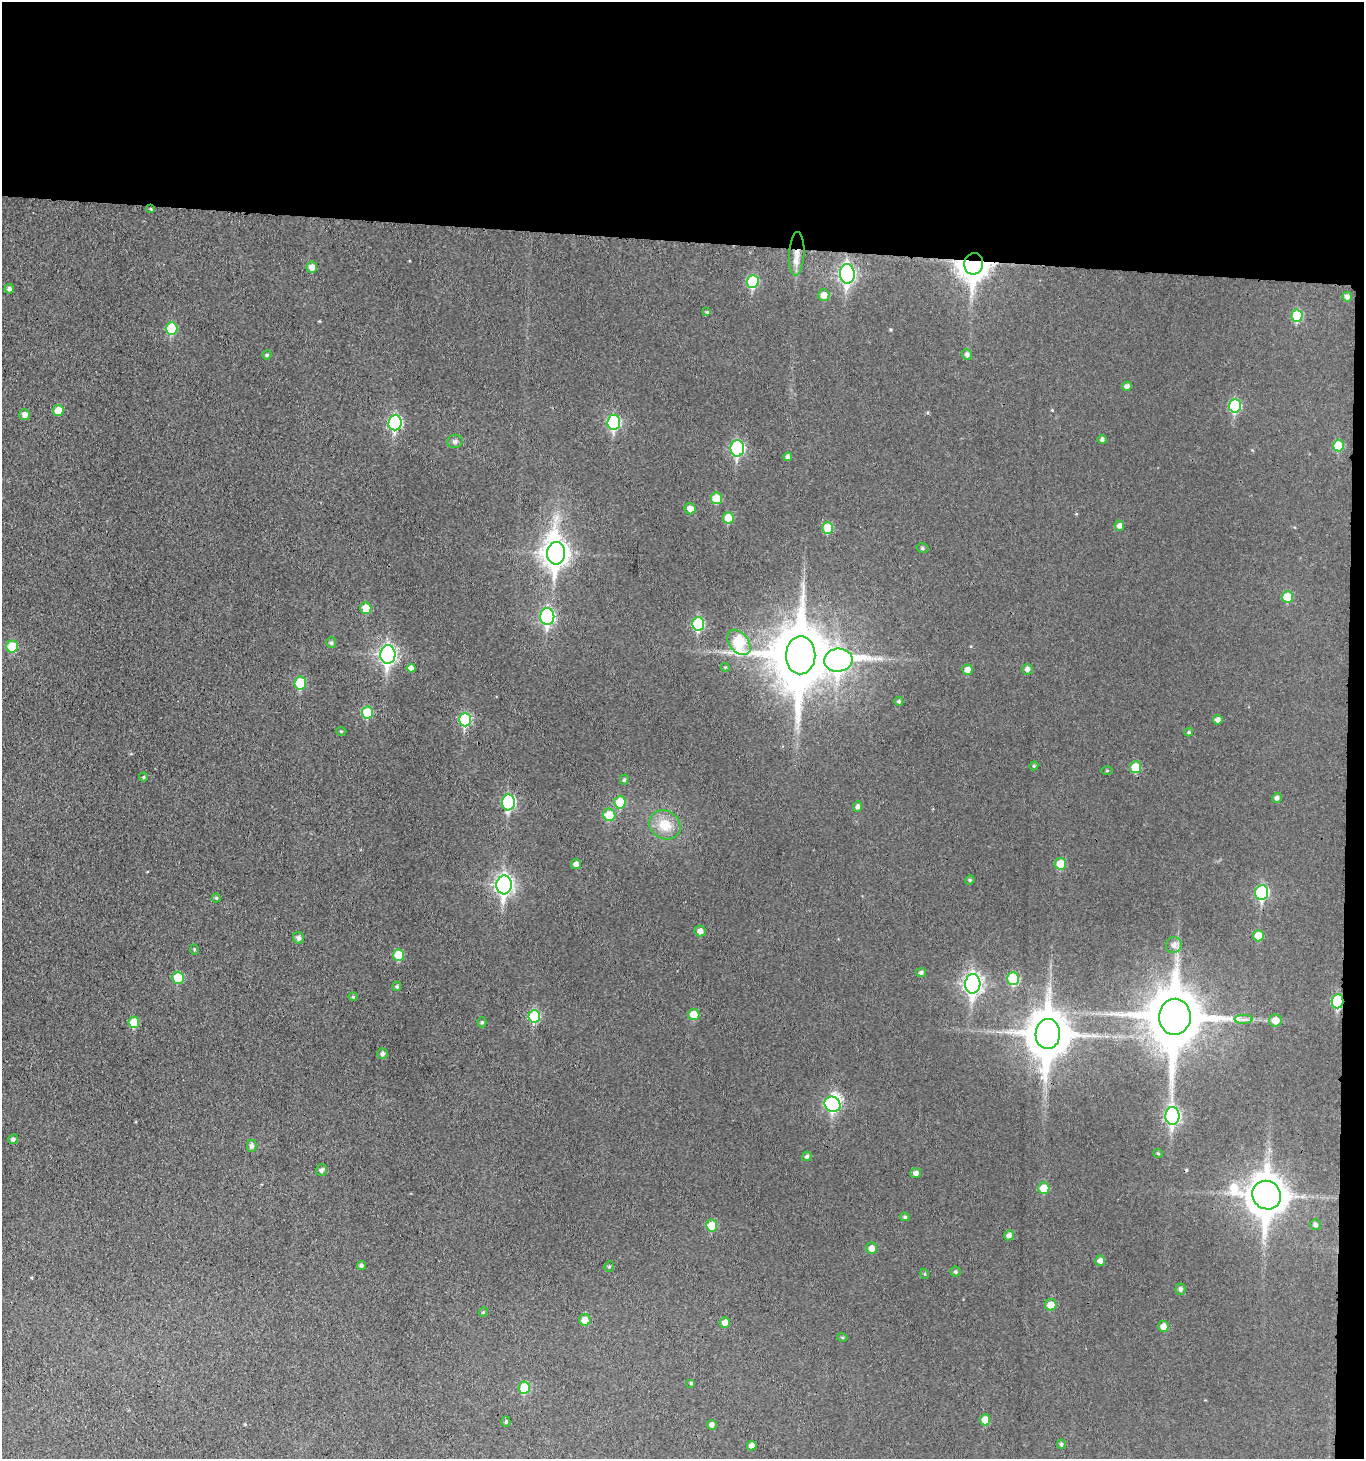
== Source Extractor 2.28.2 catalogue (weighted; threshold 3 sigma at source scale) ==
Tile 3 of 3 x 3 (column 3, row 1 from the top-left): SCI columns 2946-4307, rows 2922-4378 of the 4469 x 4387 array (HDU 1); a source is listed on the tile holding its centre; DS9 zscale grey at full resolution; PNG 1366 x 1461 px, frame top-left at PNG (2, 2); each listed source drawn as its Kron ellipse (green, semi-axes under 4 px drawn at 4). Shown black and unused: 18% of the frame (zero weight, under 3 of 4 exposures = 6% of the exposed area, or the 3 px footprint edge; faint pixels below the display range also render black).
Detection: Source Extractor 2.28.2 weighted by HDU 2 'WHT'; one run over the whole footprint, this tile lists its part. Background 0.038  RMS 0.0066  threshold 0.0297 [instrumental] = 3 sigma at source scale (4.5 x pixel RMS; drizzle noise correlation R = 1.50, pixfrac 1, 0.05/0.05 arcsec/px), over >= 5 px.
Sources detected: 129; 2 inside a brighter object's white glare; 1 cosmic-ray / hot-pixel residue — neither listed nor drawn; the other 126 listed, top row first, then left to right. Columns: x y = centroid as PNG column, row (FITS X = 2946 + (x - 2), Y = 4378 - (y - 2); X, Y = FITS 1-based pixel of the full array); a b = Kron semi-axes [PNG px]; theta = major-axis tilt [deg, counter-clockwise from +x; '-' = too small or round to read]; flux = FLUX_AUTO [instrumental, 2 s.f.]
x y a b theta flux
151 209 3 3 - 0.58
797 254 22 7 87 8.3
974 264 11 9 79 760
312 267 6 5 - 4.7
847 274 10 7 -88 160
753 281 6 6 - 35
9 289 5 5 - 1.9
824 295 6 5 - 5.9
1347 297 5 5 - 2.7
707 312 4 4 - 0.98
1297 316 6 5 - 23
172 329 6 6 - 25
967 354 5 5 - 2.1
267 355 5 4 - 0.9
1127 386 5 4 - 2.5
1235 406 7 6 - 44
58 411 5 5 - 8.3
25 415 5 5 - 3.4
614 422 7 6 - 61
395 423 8 6 85 80
1102 440 4 4 - 1.8
455 441 7 6 - 1.8
1338 446 6 5 - 19
737 448 8 7 - 69
788 457 4 4 - 1.9
716 498 6 5 - 13
690 509 6 5 - 4.9
728 518 5 5 - 13
1119 526 5 5 - 2.7
827 528 6 5 - 15
922 548 6 5 - 1.3
556 553 11 9 86 540
1287 597 5 5 - 15
366 608 6 5 - 11
547 617 8 7 - 100
698 624 7 6 - 45
739 642 14 9 -51 52
331 643 5 5 - 1.4
12 646 6 6 - 18
388 655 9 7 88 190
801 655 19 14 88 4700
838 660 14 11 7 220
725 667 4 3 - 0.64
411 668 4 4 - 3
1027 669 5 5 - 2.5
967 670 5 5 - 4.4
300 683 6 5 - 23
899 701 4 4 - 1.1
367 713 6 5 - 22
465 719 7 6 - 44
1218 720 5 5 - 2.5
341 731 5 3 - 0.64
1189 732 4 4 - 0.91
1034 766 4 4 - 0.74
1135 767 6 5 - 15
1107 771 5 3 - 0.71
143 777 4 4 - 0.91
624 780 5 4 - 0.98
1277 798 5 4 - 2.1
508 802 8 6 86 65
620 802 6 5 - 17
858 807 5 4 - 2.3
609 815 6 6 - 14
665 825 16 14 -32 14
576 864 5 5 - 3
1061 864 6 5 - 14
970 880 5 4 - 0.84
504 885 9 7 87 220
1262 892 7 6 - 66
216 898 4 4 - 0.89
700 931 5 5 - 3.6
1258 936 5 5 - 10
299 938 6 5 - 2.4
1174 945 8 7 - 3.5
194 949 5 3 - 0.69
399 955 6 5 - 15
921 973 5 4 - 1.8
178 978 6 6 - 17
1013 979 6 5 - 28
973 984 9 7 87 240
397 986 5 4 - 1.1
353 997 4 4 - 0.75
1337 1001 7 6 - 49
694 1015 5 5 - 12
534 1016 6 5 - 35
1175 1017 18 16 88 4000
1243 1019 9 4 -1 2.4
1275 1020 6 6 - 6.9
134 1022 6 5 - 14
482 1022 5 4 - 1.1
1048 1034 15 12 87 2400
382 1054 5 5 - 1.9
833 1104 8 7 - 63
1172 1116 9 7 89 120
13 1139 5 4 - 1.9
252 1146 6 5 - 2.4
1158 1153 5 3 - 0.58
807 1156 5 4 - 1.3
321 1170 6 5 - 1.9
916 1173 5 5 - 2.8
1044 1188 6 5 - 13
1267 1195 15 14 - 1700
905 1217 4 4 - 1.2
1316 1225 5 5 - 1.9
712 1226 6 5 - 13
1009 1235 5 4 - 2.4
872 1248 5 5 - 3.8
1100 1261 5 5 - 3.3
361 1266 5 4 - 1.7
609 1266 5 4 - 0.9
955 1272 5 5 - 1.1
925 1274 5 3 - 0.64
1180 1289 5 5 - 1.8
1051 1305 6 5 - 8.4
483 1312 5 4 - 0.88
585 1320 6 6 - 6.5
725 1322 5 5 - 4.2
1163 1326 5 5 - 4.6
842 1337 5 3 - 0.77
691 1383 4 4 - 0.94
524 1388 6 5 - 21
985 1420 5 5 - 8.2
506 1422 5 4 - 1.1
712 1425 5 4 - 2.6
1061 1444 5 4 - 1.1
752 1446 5 4 - 3.6
Overlapping masked pixels (flux is a lower limit): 4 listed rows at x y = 797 254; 974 264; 801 655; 1337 1001